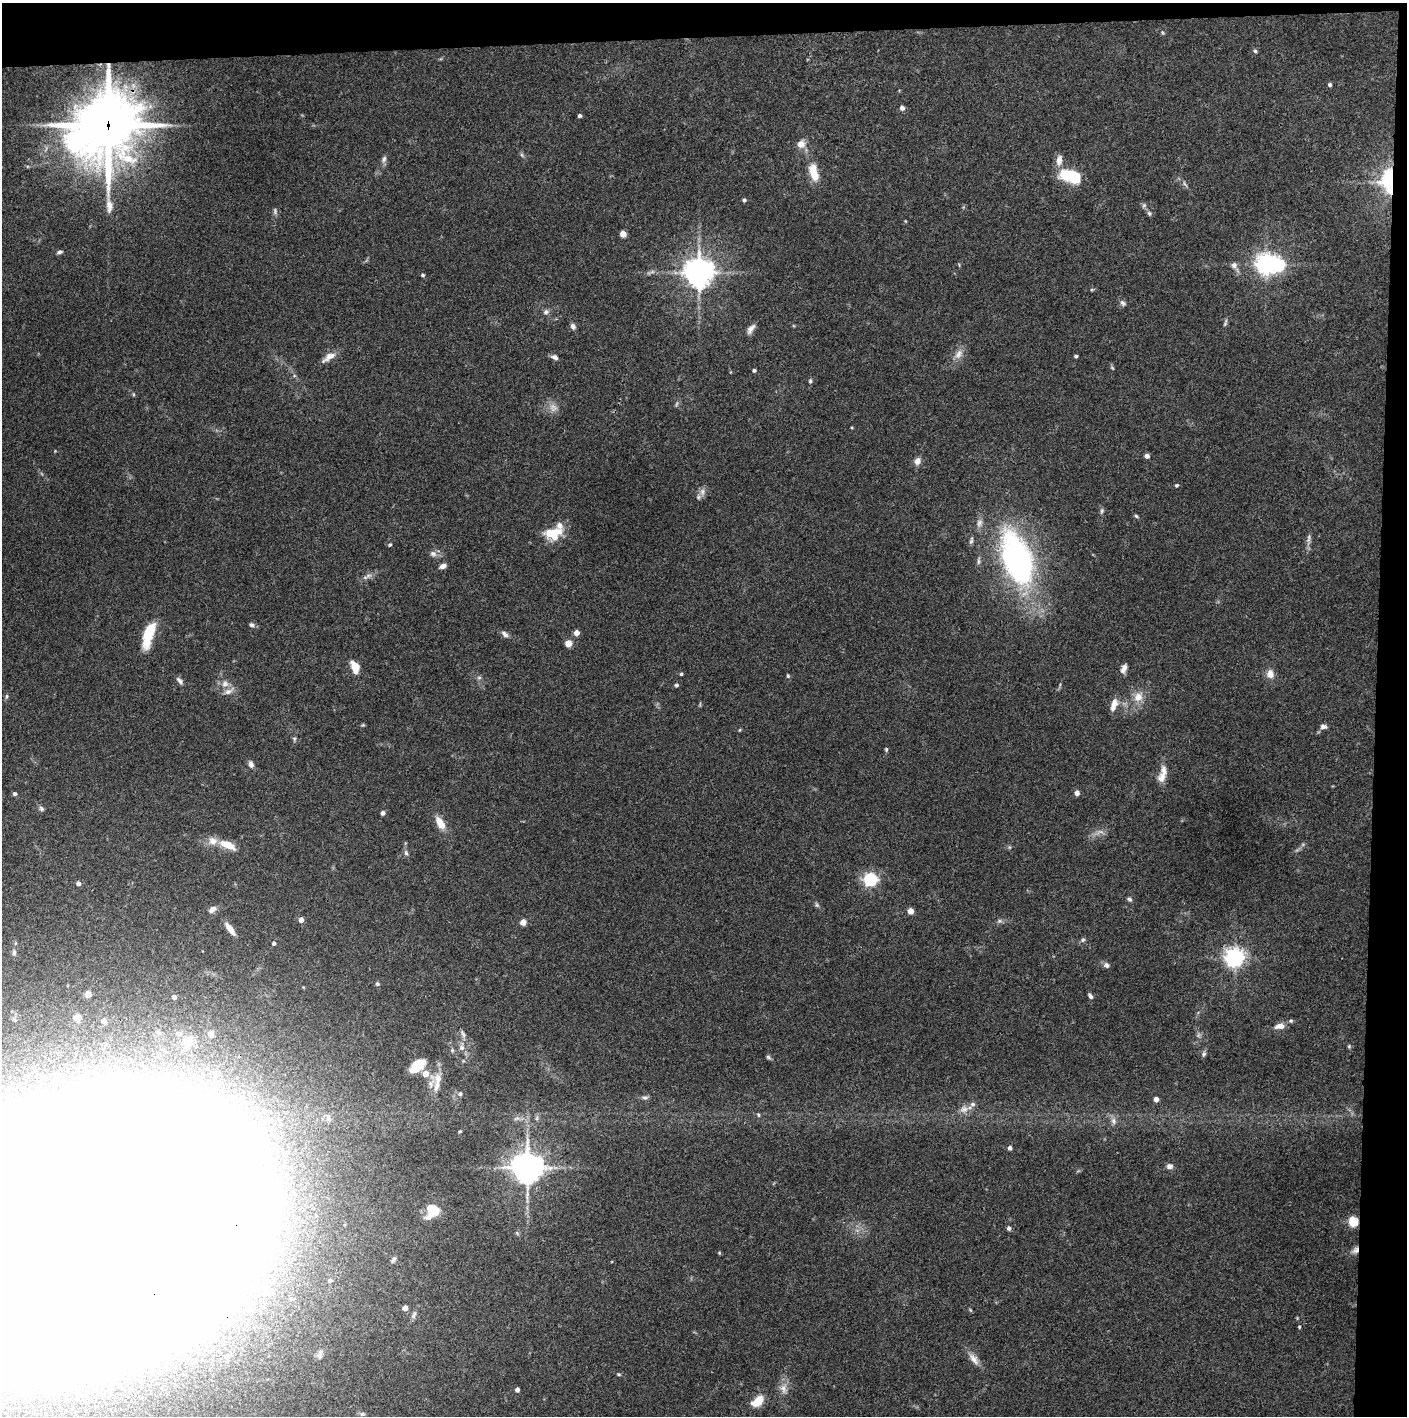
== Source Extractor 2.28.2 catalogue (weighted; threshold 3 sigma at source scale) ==
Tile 3 of 3 x 3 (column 3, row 1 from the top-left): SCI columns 2813-4217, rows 2830-4243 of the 4221 x 4244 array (HDU 1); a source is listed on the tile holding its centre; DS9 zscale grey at full resolution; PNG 1409 x 1418 px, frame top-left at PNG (2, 3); no overlay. Shown black and unused: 5% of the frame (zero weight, under 3 of 4 exposures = <1% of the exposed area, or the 3 px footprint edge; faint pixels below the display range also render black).
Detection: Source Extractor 2.28.2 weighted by HDU 2 'WHT'; one run over the whole footprint, this tile lists its part. Background 0.0746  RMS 0.0055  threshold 0.0249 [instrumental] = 3 sigma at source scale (4.5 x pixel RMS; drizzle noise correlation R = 1.50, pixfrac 1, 0.05/0.05 arcsec/px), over >= 5 px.
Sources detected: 172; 6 too faint to see at this stretch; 10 inside a brighter object's white glare — not listed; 8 inside a brighter listed object's ellipse — not listed separately; the other 148 listed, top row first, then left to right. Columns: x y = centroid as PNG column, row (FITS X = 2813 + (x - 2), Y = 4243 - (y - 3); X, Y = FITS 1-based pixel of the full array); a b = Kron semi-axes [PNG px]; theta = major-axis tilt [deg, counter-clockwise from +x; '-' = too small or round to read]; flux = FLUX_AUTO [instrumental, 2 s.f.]
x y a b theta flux
1163 33 6 4 -88 0.67
1255 51 5 5 - 0.96
1330 84 4 4 - 1.3
902 108 5 5 - 2
579 116 4 4 - 1.3
108 125 29 25 80 2000
75 141 8 7 - 230
801 144 8 7 - 5.3
522 155 6 4 -71 0.88
384 159 10 6 67 1.8
1059 160 15 8 82 4.1
814 173 17 8 -75 12
1071 176 24 12 -14 23
1388 180 22 12 90 42
744 200 4 4 - 1
275 211 9 5 -78 1.1
1149 213 7 5 -73 1.1
623 234 4 4 - 9.7
60 252 7 5 13 1.3
1266 264 7 7 - 310
1234 265 7 7 - 2.2
699 273 9 9 - 710
423 275 4 4 - 0.95
1092 290 6 4 1 0.64
1123 303 9 6 -50 1.5
546 312 8 6 27 1.7
1225 323 12 4 72 1.1
573 326 7 5 -61 2.1
751 329 13 6 54 2.9
958 354 16 8 57 4.2
329 356 15 8 30 5
1076 356 3 3 - 1
555 357 9 5 -33 2.1
1112 368 7 3 -45 0.64
754 370 4 3 - 1.2
810 381 7 5 -90 0.94
133 394 5 3 - 0.59
55 451 3 3 - 0.39
1147 456 5 5 - 2
917 461 9 7 61 3.2
1177 485 5 4 - 0.78
702 492 10 7 72 2.8
1102 511 7 5 86 1.2
1136 516 6 4 -45 0.79
979 523 12 8 75 2.8
553 533 23 13 10 13
971 541 10 4 80 1.3
390 545 5 4 - 0.78
433 554 10 8 -16 2.3
1017 559 47 23 -70 170
979 561 10 4 89 1.4
443 566 7 5 21 2.8
365 577 8 4 5 1.4
251 625 6 5 - 1.4
576 633 4 4 - 5.6
149 634 29 10 72 18
505 634 10 6 -41 2.1
568 643 5 5 - 7
355 667 11 7 -68 8.3
1124 668 10 6 70 3.1
681 674 3 3 - 0.75
1270 674 12 10 -87 4
788 676 5 5 - 0.71
479 678 7 4 1 0.97
180 681 10 5 -49 1.8
225 684 10 9 - 3.3
676 685 5 4 - 0.98
6 696 7 4 81 0.92
1138 697 12 10 51 5.8
1113 706 12 8 80 3.5
363 725 6 3 -16 0.6
1323 727 9 6 -4 1.7
739 730 5 3 - 0.49
294 739 6 5 - 0.87
886 749 5 4 - 0.74
251 764 8 6 -62 2.1
1162 777 13 11 66 4.2
1077 793 5 5 - 2.3
15 794 5 5 - 1.1
41 808 8 6 -58 1.3
382 813 5 4 - 1.7
440 823 14 7 -58 8.2
227 845 22 9 -23 9.3
406 853 8 6 -73 1.4
870 879 6 6 - 100
78 883 4 4 - 2.2
1129 899 7 5 -32 1.1
817 905 6 5 - 0.95
212 909 10 6 36 2.8
910 911 5 4 - 5.6
301 920 5 4 - 3
999 921 7 6 - 1.2
523 922 5 4 - 5.4
230 929 16 6 -53 4.8
1083 940 6 5 - 1
274 943 4 4 - 1.2
14 952 8 5 81 1.3
1234 958 7 7 - 290
1106 965 8 6 -55 1.7
377 984 5 5 - 0.92
88 994 5 5 - 4.4
1090 996 6 4 -53 1.4
174 997 4 4 - 2.2
77 1017 5 4 - 9.6
104 1021 6 5 - 2.6
1291 1021 6 4 20 0.88
1280 1026 13 7 7 3.8
211 1034 7 6 - 2.4
463 1034 11 5 -62 1.7
188 1042 15 10 69 7.3
1349 1046 5 5 - 0.69
462 1048 8 8 - 2.5
1204 1054 7 5 69 1.1
768 1057 7 5 -30 1
417 1066 17 9 37 11
216 1074 5 5 - 2.7
426 1074 5 5 - 7
438 1079 14 11 -78 5.6
460 1094 6 5 - 1.2
645 1098 9 5 3 1.4
1156 1099 4 4 - 3.3
964 1109 12 9 17 3.7
758 1115 5 4 - 0.77
1113 1121 10 7 -75 2.4
460 1131 4 3 - 0.57
1010 1148 5 4 - 1.6
1169 1166 8 6 0 2.2
527 1167 9 9 - 830
432 1210 11 10 - 19
1353 1222 5 5 - 33
1009 1228 5 5 - 1.5
82 1231 167 87 13 30000
1356 1250 10 7 45 2.7
719 1253 5 4 - 0.52
393 1260 9 4 60 1.2
330 1280 6 5 - 1.1
291 1299 4 4 - 0.83
405 1308 4 4 - 3.2
414 1315 11 5 66 1.6
1299 1327 3 3 - 0.53
320 1354 12 6 76 2
227 1356 8 7 - 2.7
974 1359 17 8 -53 4.4
619 1374 5 4 - 0.63
783 1388 12 8 -80 3.7
517 1390 4 4 - 2.1
757 1401 15 8 39 9.2
362 1414 6 5 - 1.1
Overlapping masked pixels (flux is a lower limit): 5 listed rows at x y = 108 125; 1071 176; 1388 180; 82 1231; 1356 1250
Isophote crosses this tile's border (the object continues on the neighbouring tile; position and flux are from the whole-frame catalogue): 1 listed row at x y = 82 1231